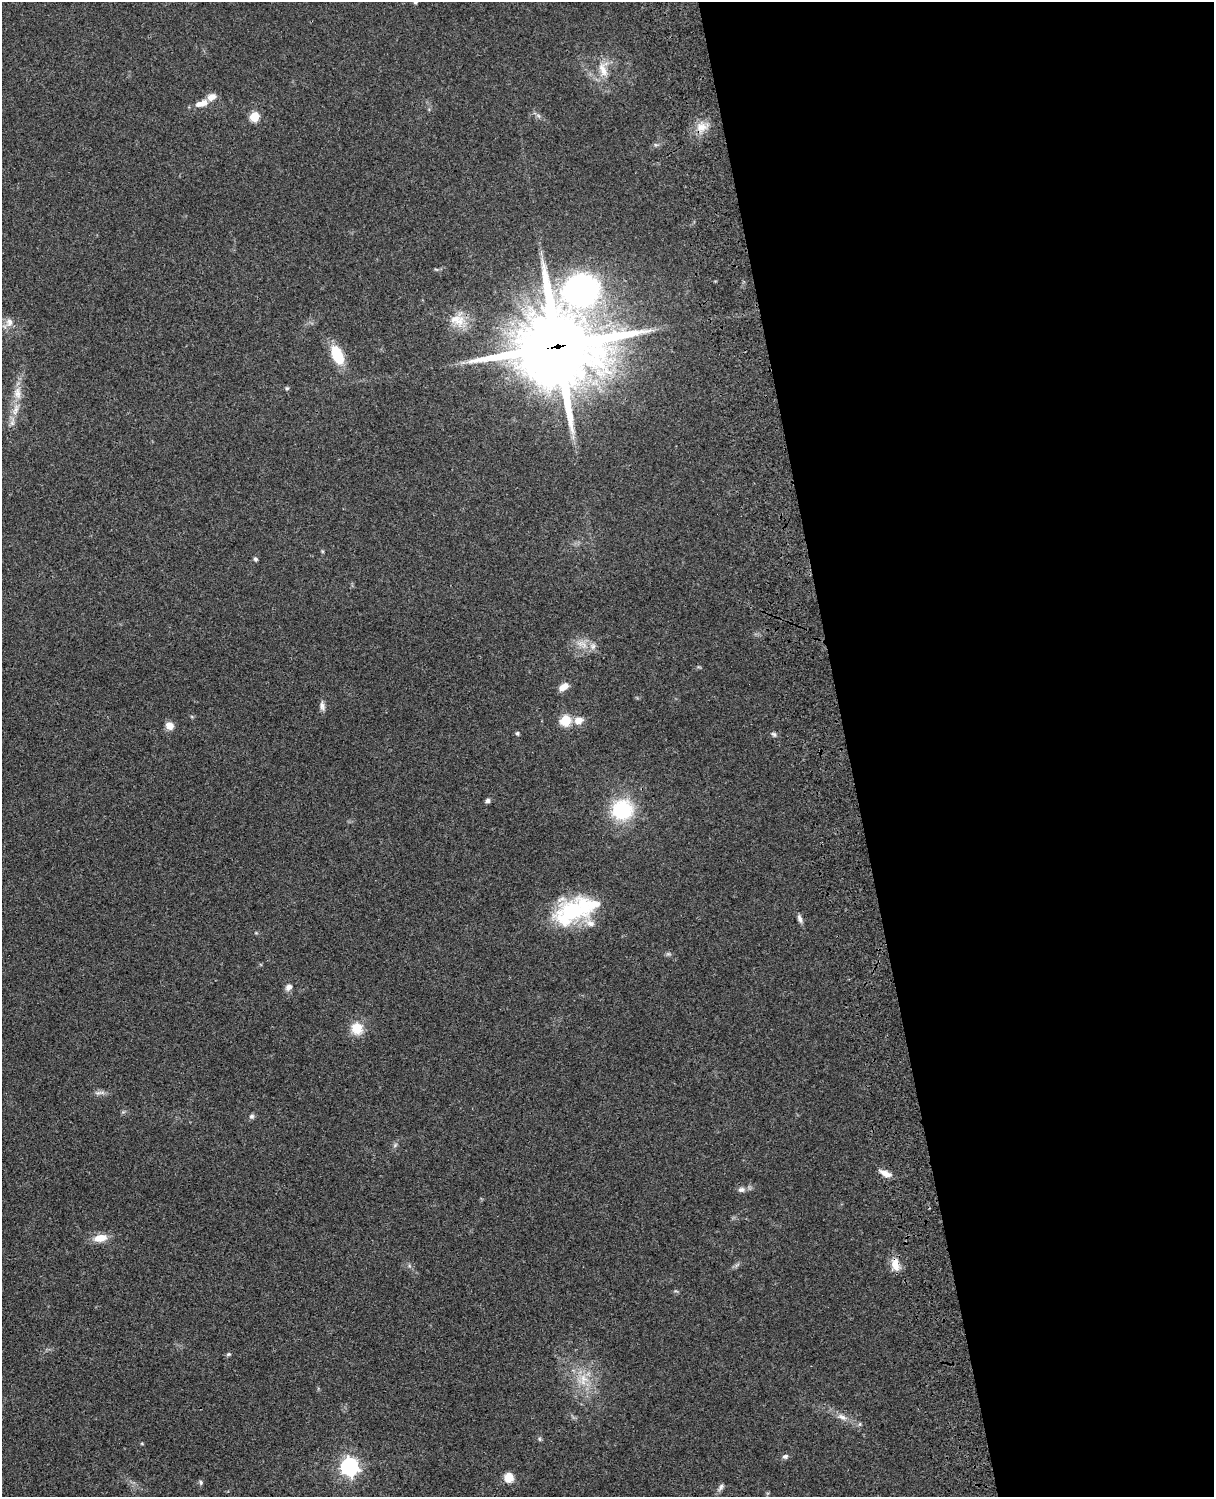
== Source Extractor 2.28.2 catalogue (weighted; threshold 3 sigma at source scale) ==
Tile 8 of 4 x 3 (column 4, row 2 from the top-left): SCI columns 3756-4967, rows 1773-3267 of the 5086 x 4928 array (HDU 1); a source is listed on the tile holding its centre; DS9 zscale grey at full resolution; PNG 1216 x 1499 px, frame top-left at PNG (2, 2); no overlay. Shown black and unused: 30% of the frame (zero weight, under 3 of 4 exposures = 6% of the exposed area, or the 3 px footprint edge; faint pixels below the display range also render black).
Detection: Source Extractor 2.28.2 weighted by HDU 2 'WHT'; one run over the whole footprint, this tile lists its part. Background 0.075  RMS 0.0057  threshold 0.0257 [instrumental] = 3 sigma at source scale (4.5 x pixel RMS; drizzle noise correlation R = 1.50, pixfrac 1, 0.05/0.05 arcsec/px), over >= 5 px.
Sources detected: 53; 1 too faint to see at this stretch — not listed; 4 inside a brighter listed object's ellipse — not listed separately; the other 48 listed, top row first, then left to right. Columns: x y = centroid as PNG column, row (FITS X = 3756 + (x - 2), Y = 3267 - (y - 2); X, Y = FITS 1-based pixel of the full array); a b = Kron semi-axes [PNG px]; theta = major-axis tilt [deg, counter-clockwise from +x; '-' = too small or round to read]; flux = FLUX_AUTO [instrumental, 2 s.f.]
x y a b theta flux
416 2 8 5 45 1.1
603 70 24 10 -69 7.7
202 103 17 8 17 5.9
538 115 7 4 -20 1.2
254 116 5 5 - 25
701 127 16 12 33 7.4
656 145 7 4 -18 0.95
581 290 31 26 5 170
455 319 27 14 27 11
9 322 12 10 82 4.2
558 347 29 25 4 6400
337 355 17 9 -67 23
287 388 6 5 - 0.87
15 409 20 8 73 6.9
255 559 5 5 - 1.1
593 646 10 7 79 2.5
564 687 12 7 29 5
322 706 12 7 -76 2.4
565 720 6 6 - 37
578 720 12 8 11 5.3
169 726 10 8 -48 4.4
517 733 5 4 - 0.9
774 734 8 5 -36 1.3
488 801 6 5 - 1.6
622 810 19 18 - 42
570 912 43 27 29 52
800 919 12 5 -73 2.1
668 954 7 4 18 0.97
289 987 10 8 42 2.7
357 1028 14 12 -63 11
99 1093 17 5 6 2.3
252 1116 7 6 - 1.4
395 1145 7 4 46 1.1
885 1173 16 6 -24 4.7
741 1189 10 7 2 2.4
100 1238 16 9 9 7.9
895 1264 17 10 -81 6.6
737 1265 9 3 45 1.2
228 1354 6 5 - 0.89
583 1379 19 12 89 11
842 1417 15 7 -21 4.1
540 1439 6 4 -88 0.79
142 1444 5 3 - 0.52
785 1456 8 6 13 1.6
349 1466 7 7 - 240
509 1478 10 9 - 7.6
201 1482 6 5 - 1.1
721 1487 12 5 54 1.9
Overlapping masked pixels (flux is a lower limit): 3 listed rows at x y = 701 127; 558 347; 895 1264
Isophote crosses this tile's border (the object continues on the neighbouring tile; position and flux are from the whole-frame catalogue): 1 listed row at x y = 416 2